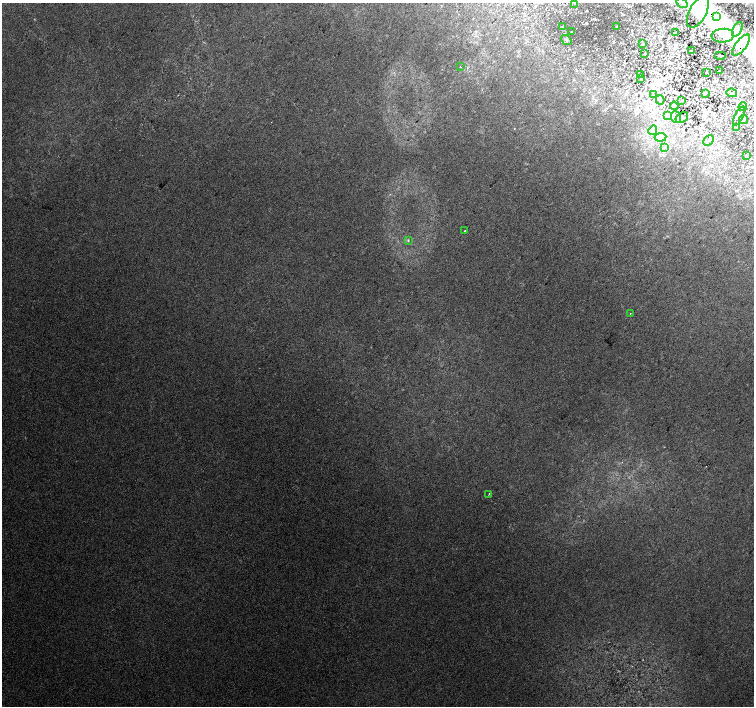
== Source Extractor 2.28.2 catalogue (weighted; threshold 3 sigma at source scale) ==
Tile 10 of 4 x 4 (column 2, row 3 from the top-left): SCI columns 1539-3041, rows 1673-3079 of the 6074 x 6092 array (HDU 1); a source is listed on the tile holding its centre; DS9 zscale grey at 2 x 2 block average (1 PNG px = mean of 2 x 2 image px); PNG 756 x 708 px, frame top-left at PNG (2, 3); each listed source drawn as its Kron ellipse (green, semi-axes under 4 px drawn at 4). Shown black and unused: <1% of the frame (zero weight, under 2 of 3 exposures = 2% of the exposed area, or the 3 px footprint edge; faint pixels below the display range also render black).
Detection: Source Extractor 2.28.2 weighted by HDU 2 'WHT'; one run over the whole footprint, this tile lists its part. Background 0.0316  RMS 0.0079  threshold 0.0358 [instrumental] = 3 sigma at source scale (4.5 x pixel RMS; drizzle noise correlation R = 1.50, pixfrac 1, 0.0396/0.0396 arcsec/px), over >= 5 px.
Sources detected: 52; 4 inside a brighter object's white glare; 1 cosmic-ray / hot-pixel residue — neither listed nor drawn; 4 inside a brighter listed object's ellipse — not listed separately; the other 43 listed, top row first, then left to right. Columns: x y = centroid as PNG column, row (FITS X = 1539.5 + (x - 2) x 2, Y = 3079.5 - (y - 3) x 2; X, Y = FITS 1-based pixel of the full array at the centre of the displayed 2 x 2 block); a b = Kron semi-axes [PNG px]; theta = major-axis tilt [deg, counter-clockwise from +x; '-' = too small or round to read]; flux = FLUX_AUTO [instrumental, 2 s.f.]
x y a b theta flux
574 3 3 2 - 1
682 3 6 4 -35 7.1
698 12 17 8 62 39
717 17 4 3 - 4.3
616 26 3 2 - 1.2
562 27 3 3 - 1.7
737 29 8 4 64 7.8
571 32 2 2 - 0.81
675 33 3 2 - 1.1
723 36 11 7 5 20
566 40 6 3 -37 3.1
642 44 4 2 - 1.5
741 45 12 5 52 19
691 51 2 2 - 1.2
645 53 2 2 - 0.94
721 55 6 2 0 1.2
460 67 2 2 - 1.1
720 71 3 2 - 0.94
706 72 3 2 - 0.58
641 74 3 2 - 0.7
641 79 2 2 - 0.7
705 93 3 2 - 1.1
732 93 5 2 - 2
653 95 4 2 - 1.5
660 100 4 3 - 2.8
682 100 2 2 - 0.6
674 106 4 3 - 1.8
743 107 4 4 - 3
668 116 4 3 - 2.9
739 116 10 4 64 6.7
676 117 6 5 - 4.8
682 118 7 4 32 4.8
744 120 4 3 - 2.4
737 127 3 2 - 1.2
653 130 5 2 - 2
661 137 6 3 6 5.6
708 140 6 3 45 2.7
665 147 3 2 - 1.3
746 156 4 3 - 2.1
465 231 2 2 - 1.8
408 240 3 3 - 1.7
630 313 2 2 - 0.66
489 494 2 2 - 3.5
Overlapping masked pixels (flux is a lower limit): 1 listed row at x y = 698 12
Isophote crosses this tile's border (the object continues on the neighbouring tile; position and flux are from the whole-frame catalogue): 3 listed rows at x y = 574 3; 682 3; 698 12
Diffuse or blended objects may show on this block-average render without a row.